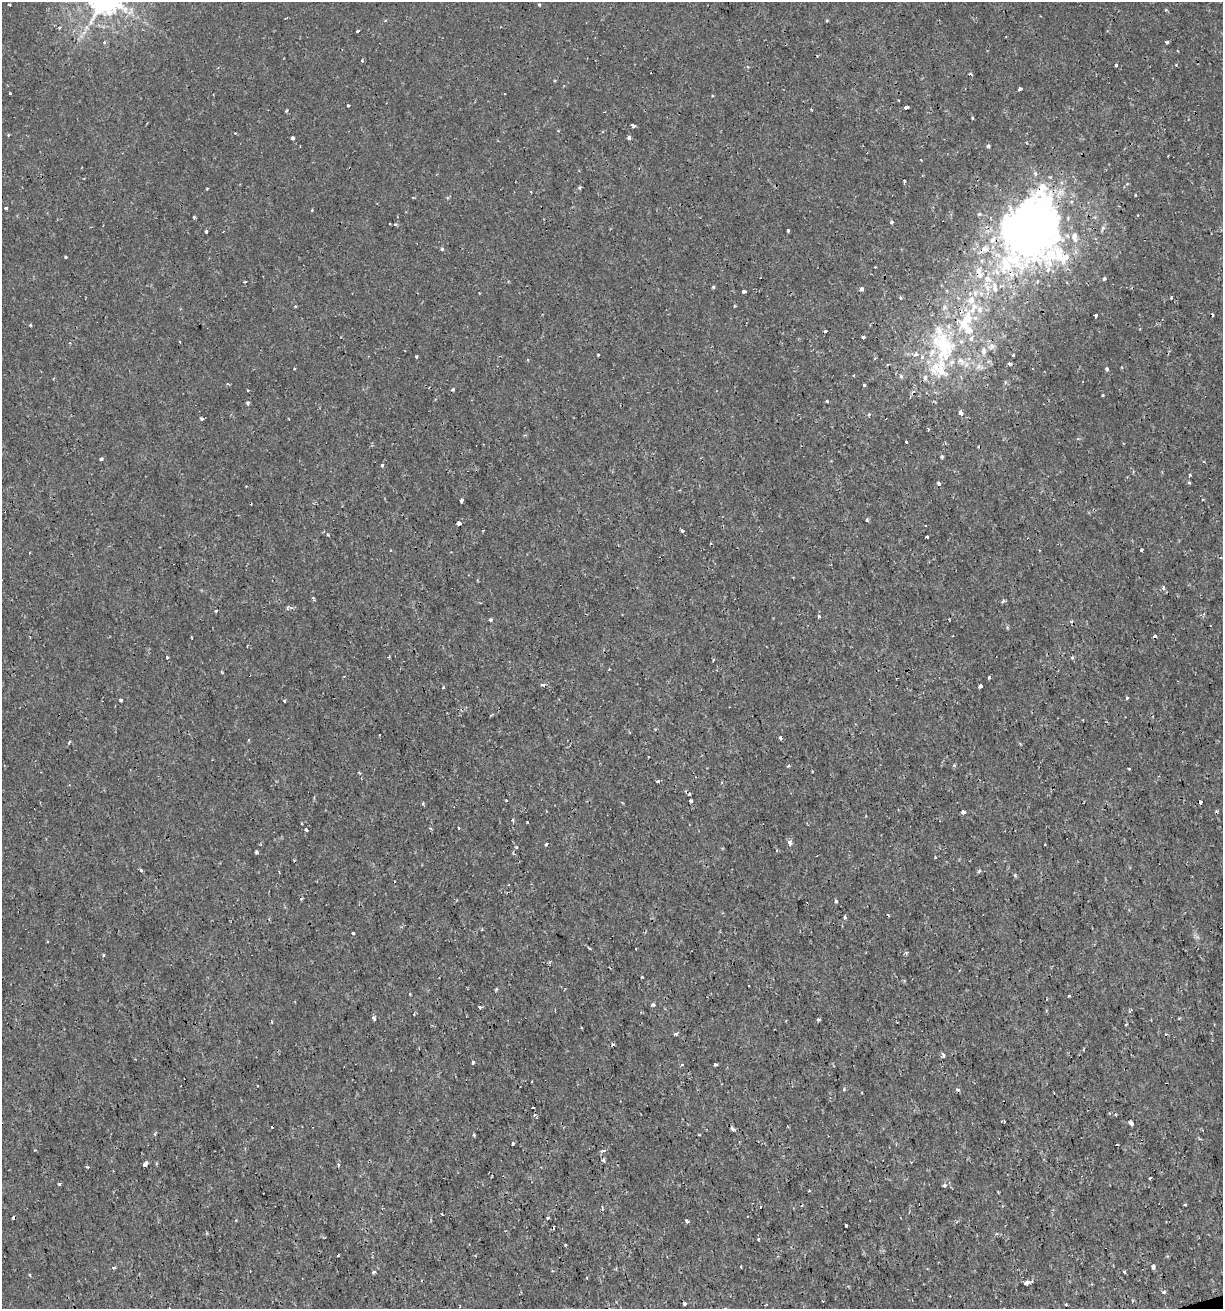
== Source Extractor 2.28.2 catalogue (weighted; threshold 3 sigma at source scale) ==
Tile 6 of 4 x 4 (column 2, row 2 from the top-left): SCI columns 1274-2494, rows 2619-3925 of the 5039 x 5235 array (HDU 1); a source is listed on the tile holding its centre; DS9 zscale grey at full resolution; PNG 1225 x 1311 px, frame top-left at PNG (2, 2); no overlay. Shown black and unused: <1% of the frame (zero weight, under 2 of 3 exposures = <1% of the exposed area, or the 3 px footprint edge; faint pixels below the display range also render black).
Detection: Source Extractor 2.28.2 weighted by HDU 2 'WHT'; one run over the whole footprint, this tile lists its part. Background 7.19e-04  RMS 0.0012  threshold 0.00523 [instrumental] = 3 sigma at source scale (4.5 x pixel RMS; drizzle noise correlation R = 1.50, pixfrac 1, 0.0396/0.0396 arcsec/px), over >= 5 px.
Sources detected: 241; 2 inside a brighter object's white glare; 22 cosmic-ray / hot-pixel residue — not listed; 24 inside a brighter listed object's ellipse — not listed separately; the other 193 listed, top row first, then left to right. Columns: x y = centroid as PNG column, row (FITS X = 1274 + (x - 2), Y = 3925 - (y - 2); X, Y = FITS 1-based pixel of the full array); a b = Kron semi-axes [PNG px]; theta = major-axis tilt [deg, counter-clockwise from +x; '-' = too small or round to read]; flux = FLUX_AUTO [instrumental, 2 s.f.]
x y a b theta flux
9 4 3 3 - 0.16
539 5 3 3 - 0.19
1166 10 4 3 - 0.12
827 20 3 3 - 0.13
59 28 4 3 - 0.12
357 31 4 3 - 0.43
84 32 8 4 37 0.41
1167 42 3 3 - 0.36
362 61 5 4 - 0.13
1116 65 3 3 - 0.17
971 74 5 3 - 0.12
554 81 4 3 - 0.11
1020 89 3 3 - 0.27
10 93 3 3 - 0.23
713 96 3 3 - 0.12
898 100 2 2 - 0.088
348 105 4 2 - 0.098
906 107 5 3 - 0.55
286 110 3 3 - 0.24
972 118 3 3 - 0.11
633 125 4 3 - 0.29
235 133 3 2 - 0.093
8 135 3 3 - 0.13
629 137 4 3 - 0.47
293 138 4 3 - 0.4
988 146 4 4 - 0.25
921 160 3 2 - 0.1
904 181 4 2 - 0.12
580 187 5 4 - 0.18
207 189 3 2 - 0.1
531 192 3 2 - 0.12
1135 195 3 2 - 0.09
6 208 3 3 - 0.36
979 214 4 4 - 0.21
1138 215 3 3 - 0.1
194 217 3 3 - 0.25
891 222 5 4 - 0.17
395 224 3 3 - 0.33
1035 225 82 56 81 59
1103 228 7 5 68 0.27
788 230 3 3 - 0.21
206 231 3 3 - 0.34
442 249 5 4 - 0.18
65 257 3 3 - 0.21
978 270 10 7 83 0.76
1104 279 4 3 - 0.32
245 282 3 2 - 0.097
713 287 4 3 - 0.2
862 289 4 3 - 0.49
744 292 4 3 - 0.4
900 298 3 3 - 0.2
1171 298 3 2 - 0.13
295 307 3 2 - 0.18
944 307 7 4 -90 0.25
973 308 54 11 53 5.9
1095 315 3 3 - 0.37
30 325 3 3 - 0.23
863 337 3 3 - 0.41
971 338 7 7 - 0.4
991 347 9 7 58 0.43
984 351 11 7 85 0.61
598 355 3 2 - 0.13
1013 355 3 2 - 0.11
416 356 3 3 - 0.34
888 364 4 3 - 0.14
1009 364 3 3 - 0.22
979 366 7 4 71 0.32
939 368 49 28 80 8.8
294 369 3 2 - 0.086
1107 369 3 3 - 0.32
854 375 3 2 - 0.093
901 376 6 5 - 0.24
228 384 4 3 - 0.13
864 385 3 3 - 0.21
827 401 3 3 - 0.19
247 403 6 4 76 0.22
960 412 7 4 -66 0.39
869 414 4 3 - 0.25
201 419 5 4 - 0.22
906 442 3 3 - 0.26
942 457 5 4 - 0.16
101 459 4 3 - 0.18
382 465 3 3 - 0.44
1189 482 3 3 - 0.47
939 483 4 4 - 0.35
1203 499 4 2 - 0.1
461 500 4 3 - 0.31
867 520 5 4 - 0.16
459 523 4 3 - 1.5
682 531 4 3 - 0.37
328 534 6 4 -66 0.15
927 537 3 3 - 0.24
1141 550 3 3 - 0.19
1163 587 5 4 - 0.25
313 598 4 4 - 0.14
216 611 3 3 - 0.16
819 617 3 3 - 0.31
490 619 3 3 - 0.22
1007 627 4 3 - 0.14
167 657 3 3 - 0.52
1072 658 4 3 - 0.23
989 677 4 3 - 0.51
980 686 4 3 - 0.88
443 687 4 3 - 0.14
1127 698 3 3 - 0.28
121 700 3 3 - 0.17
284 700 3 3 - 0.18
655 729 4 3 - 0.11
780 738 4 3 - 0.23
249 740 4 3 - 0.11
69 743 4 3 - 0.21
954 765 5 3 - 0.12
788 766 4 3 - 0.15
1129 769 3 3 - 0.23
359 773 4 3 - 0.14
658 781 5 3 - 0.16
688 793 7 3 -36 0.38
506 800 3 2 - 0.15
691 801 4 3 - 0.31
1200 802 4 3 - 0.5
423 803 4 3 - 0.16
1216 811 5 3 - 0.13
963 812 4 4 - 0.8
513 820 4 4 - 0.18
301 823 3 2 - 0.11
430 828 4 3 - 0.13
306 830 4 3 - 0.15
789 843 5 4 - 0.77
1045 844 2 2 - 0.083
257 852 3 3 - 0.26
141 870 4 3 - 0.41
979 871 6 3 46 0.16
1015 875 5 4 - 0.16
836 901 3 3 - 0.27
845 917 5 3 - 0.14
482 929 4 2 - 0.098
353 933 3 3 - 0.18
589 948 3 3 - 0.2
103 955 3 3 - 0.2
642 977 2 2 - 0.085
1069 996 3 3 - 0.12
653 1004 5 4 - 0.24
480 1007 3 3 - 0.35
1130 1011 5 4 - 0.19
414 1014 3 2 - 0.095
374 1018 6 4 -75 0.2
819 1019 3 3 - 0.3
1126 1024 4 2 - 0.093
675 1034 7 3 2 0.21
1165 1034 4 3 - 0.16
943 1055 5 3 - 0.38
473 1063 5 3 - 0.18
715 1064 4 3 - 0.2
682 1065 4 3 - 0.1
844 1089 5 4 - 0.16
533 1108 3 3 - 0.23
1115 1114 3 3 - 0.14
535 1115 5 4 - 0.24
1131 1123 4 3 - 0.77
732 1129 5 3 - 0.54
474 1135 4 3 - 0.14
699 1135 3 3 - 0.41
513 1143 3 3 - 0.2
1117 1145 3 3 - 0.87
603 1151 4 4 - 0.33
603 1160 4 4 - 0.23
145 1164 4 3 - 0.75
338 1165 5 3 - 0.14
87 1167 4 3 - 0.14
1150 1178 3 3 - 0.72
59 1184 3 3 - 0.24
944 1185 4 4 - 0.32
809 1191 3 2 - 0.11
998 1192 3 2 - 0.13
1185 1205 3 3 - 0.14
761 1207 3 2 - 0.099
602 1208 6 3 -82 0.15
14 1217 4 3 - 0.33
548 1218 4 3 - 0.12
686 1221 4 3 - 0.22
846 1225 3 3 - 0.34
758 1239 4 3 - 0.12
741 1267 4 2 - 0.077
1153 1267 4 3 - 1.3
114 1268 5 3 - 0.13
1124 1271 3 3 - 0.79
374 1272 6 3 37 0.17
30 1275 3 3 - 0.16
587 1278 3 3 - 0.13
1026 1283 5 3 - 0.85
1164 1292 3 3 - 0.41
684 1304 4 3 - 0.26
1066 1304 3 2 - 0.15
Overlapping masked pixels (flux is a lower limit): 5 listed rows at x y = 1035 225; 973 308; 939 368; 688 793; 14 1217
Unlisted compact peaks at least as high as the median listed source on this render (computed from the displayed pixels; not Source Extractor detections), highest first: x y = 1190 475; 1103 395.